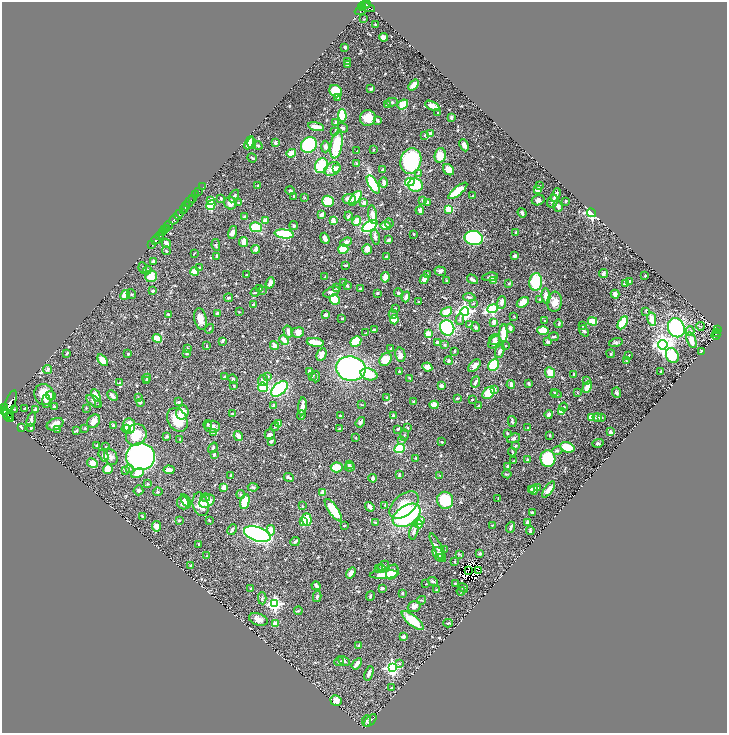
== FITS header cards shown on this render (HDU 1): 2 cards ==
NAXIS1  =                 1450
NAXIS2  =                 1461

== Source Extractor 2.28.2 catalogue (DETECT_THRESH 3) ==
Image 1450 x 1461 px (HDU 1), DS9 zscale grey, zoomed out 1/2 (1 PNG px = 2 x 2 image px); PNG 729 x 735 px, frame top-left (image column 2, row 1461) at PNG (2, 2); each listed source drawn as its Kron ellipse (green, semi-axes under 4 px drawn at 4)
Background 0.422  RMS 0.015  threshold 0.0447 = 3 sigma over >= 5 px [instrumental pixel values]
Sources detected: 682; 37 cannot appear on this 1/2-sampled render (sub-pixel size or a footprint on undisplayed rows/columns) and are neither listed nor drawn; of the other 645, the 500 brightest by FLUX_AUTO listed and drawn (145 fainter detections omitted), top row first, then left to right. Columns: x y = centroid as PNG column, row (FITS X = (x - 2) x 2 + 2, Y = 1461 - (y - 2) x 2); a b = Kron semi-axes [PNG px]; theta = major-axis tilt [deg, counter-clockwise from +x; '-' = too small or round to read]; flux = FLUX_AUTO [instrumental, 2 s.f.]
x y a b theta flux
366 4 2 1 - 86
367 5 3 2 - 130
367 7 8 3 -19 250
362 8 2 1 - 30
360 11 6 2 23 65
364 19 3 3 - 2.2
376 25 2 2 - 4
384 37 4 3 - 13
345 47 3 2 - 5.1
347 61 2 2 - 3.2
347 65 3 2 - 2.7
414 85 6 4 52 22
371 89 4 3 - 5.3
336 91 7 5 -40 82
338 98 4 3 - 5.6
392 102 6 3 -1 4.7
403 104 6 4 39 50
387 105 4 3 - 8.8
432 106 7 3 -27 27
438 112 2 2 - 1.9
342 115 6 4 -86 110
451 117 3 2 - 5.1
368 118 8 7 - 49
377 120 4 3 - 5.6
335 122 3 3 - 3.7
316 127 8 3 -13 28
343 128 5 3 - 5.7
335 131 3 3 - 2.3
430 134 4 3 - 17
425 135 3 3 - 3.7
249 143 7 3 64 27
252 143 5 3 - 29
275 143 3 2 - 10
309 145 8 7 - 390
337 145 13 6 79 110
464 145 6 4 -65 14
258 146 4 3 - 3.6
325 147 6 4 88 11
373 150 2 2 - 2.4
357 151 2 2 - 2.4
291 153 5 3 - 43
440 155 7 5 78 52
252 158 5 2 - 3.2
411 161 13 10 73 260
356 163 4 3 - 2.4
321 166 8 6 60 120
336 168 3 2 - 19
332 169 8 6 30 26
383 170 3 2 - 2.6
448 170 6 5 - 28
418 173 4 3 - 2.9
384 182 5 2 - 13
410 182 4 4 - 170
373 184 10 4 -59 170
258 185 2 2 - 3.1
415 185 7 6 - 100
539 186 2 2 - 2
203 187 2 1 - 7.4
538 190 4 3 - 36
199 191 2 1 - 11
290 191 5 3 - 3.4
458 191 12 4 39 76
196 195 3 1 - 12
473 195 3 2 - 3.5
556 195 7 3 66 17
234 196 7 3 58 6.3
294 196 3 2 - 2.6
193 198 2 1 - 25
221 198 3 2 - 3.1
304 198 4 3 - 1.9
355 198 8 3 53 68
349 199 6 5 - 19
538 200 6 5 - 9.9
190 201 6 1 50 80
210 201 4 3 - 20
328 201 6 5 - 64
423 201 4 3 - 7
553 201 7 5 60 11
566 201 2 2 - 5.1
239 202 3 3 - 2.6
427 202 4 3 - 7.3
230 203 6 6 - 24
364 203 3 3 - 11
211 205 5 3 - 140
186 206 4 2 - 280
558 206 6 4 -71 8.4
183 209 2 2 - 86
449 209 3 3 - 56
420 210 4 3 - 7.7
522 213 5 3 - 9.5
591 213 4 3 - 360
321 214 4 3 - 13
373 214 9 4 -80 20
179 215 5 2 - 430
348 216 4 2 - 4.7
245 217 3 2 - 6.4
174 219 6 2 47 180
265 220 3 3 - 24
333 220 2 2 - 44
357 221 5 4 - 32
389 223 5 3 - 4.3
168 225 4 1 - 150
294 226 4 4 - 5.1
370 226 8 5 31 250
385 226 5 3 - 36
256 227 6 5 - 110
166 228 2 2 - 44
165 230 2 2 - 41
516 232 3 2 - 7.4
162 233 2 1 - 31
232 233 6 4 74 13
284 234 10 4 -7 170
414 234 2 2 - 3.5
160 235 4 2 - 410
375 237 7 4 -77 11
325 238 6 3 -69 19
474 238 9 7 -9 310
156 240 5 2 - 470
389 240 3 2 - 9.7
243 242 5 3 - 27
346 242 6 4 21 14
166 243 5 3 - 14
151 244 4 1 - 16
216 245 6 3 -79 3.9
256 249 4 3 - 16
343 249 5 4 - 51
367 249 5 4 - 12
166 251 4 3 - 3.1
194 253 4 2 - 2
216 256 4 2 - 2.4
515 256 3 3 - 5.7
386 257 3 3 - 3.8
153 262 3 3 - 13
346 265 4 2 - 4.4
200 267 4 3 - 2.5
143 268 6 2 -83 2.6
147 270 4 4 - 5.1
195 271 4 4 - 49
440 271 5 4 - 6
603 274 4 3 - 12
247 275 3 2 - 2.2
427 275 4 3 - 5
151 276 6 5 - 40
645 276 2 2 - 2.9
325 277 3 2 - 2.6
385 277 5 4 - 25
490 277 8 3 7 5.7
424 279 5 3 - 17
472 279 6 3 -34 9.1
446 281 3 2 - 2.7
494 281 3 3 - 18
630 281 3 2 - 7.7
343 282 3 2 - 1.9
536 282 9 6 85 120
270 283 6 4 70 18
625 283 4 3 - 10
509 284 3 2 - 3.9
347 285 4 3 - 6.7
337 288 3 3 - 4.6
259 289 4 2 - 2.4
360 289 2 2 - 9.1
152 291 4 3 - 5
262 291 3 3 - 3.4
331 292 9 4 21 18
255 293 4 3 - 3.1
377 293 3 2 - 4.5
398 293 4 3 - 6.2
131 294 5 3 - 4.2
615 294 4 4 - 14
125 295 5 3 - 43
546 296 7 4 -81 31
406 297 5 3 - 16
469 297 6 3 -2 4.2
228 298 4 3 - 5
335 299 5 4 - 71
540 299 4 3 - 3.8
419 302 3 2 - 3.7
502 302 6 3 84 16
523 302 6 4 34 36
555 302 10 7 84 31
473 303 4 2 - 2.5
254 304 3 2 - 7.1
395 308 3 3 - 3.2
492 309 5 4 - 360
465 311 4 4 - 810
646 311 3 2 - 2
239 312 4 2 - 1.9
446 312 6 4 30 45
168 314 3 2 - 6.2
217 314 3 3 - 8.1
393 314 5 2 - 2.9
326 315 3 2 - 13
514 316 3 2 - 1.9
201 319 11 6 -78 26
342 319 3 2 - 2.8
460 319 5 3 - 4.3
652 319 7 4 -80 31
394 320 4 4 - 31
544 321 3 3 - 2.5
593 321 4 3 - 68
494 322 4 3 - 19
623 323 7 3 59 150
559 324 4 3 - 3.2
470 325 4 3 - 4.5
583 325 3 3 - 2.1
700 326 4 3 - 2.4
476 327 4 3 - 6.1
447 328 8 7 - 280
510 328 4 3 - 6.7
676 328 10 8 -67 320
209 329 5 2 - 2.9
374 330 3 3 - 3.2
543 330 6 4 -1 39
718 330 3 2 - 26
584 331 6 4 -51 5.3
690 331 4 4 - 6.7
288 332 6 3 -74 14
298 332 6 5 - 20
717 332 2 2 - 75
366 333 3 2 - 2.2
503 333 9 3 87 82
428 334 4 3 - 30
716 335 5 2 - 81
554 337 5 3 - 4.5
157 338 5 3 - 57
284 340 5 3 - 20
495 340 6 5 - 7.5
691 340 8 4 -70 29
223 341 3 2 - 7
356 341 6 5 - 91
315 342 9 3 -8 59
494 342 7 5 46 9.5
547 342 3 3 - 7.4
616 342 7 3 14 5.3
438 343 3 3 - 20
445 345 4 3 - 4.2
663 345 5 4 - 1500
207 346 3 2 - 3.6
274 346 4 4 - 15
505 346 3 3 - 2.2
391 348 2 2 - 2.3
187 349 3 3 - 6.4
454 351 3 3 - 2.2
500 351 7 3 70 10
701 351 3 2 - 2.1
67 353 2 2 - 5.2
187 353 4 3 - 4.7
128 354 2 2 - 7.5
322 354 6 4 62 16
611 354 4 3 - 3.3
400 355 7 5 -77 21
628 355 3 2 - 3.4
672 356 8 6 -62 75
385 359 7 5 52 59
103 360 7 3 -51 39
448 361 4 3 - 4.2
626 361 3 3 - 2.7
494 365 6 5 - 160
474 366 7 4 46 15
427 367 5 3 - 25
47 369 4 3 - 6.1
351 369 15 12 -8 590
309 371 3 2 - 6.2
399 371 3 3 - 2.9
661 371 2 2 - 2.4
550 373 5 5 - 37
369 374 8 6 -17 64
574 374 3 2 - 6.6
268 376 3 3 - 4.2
312 376 4 3 - 2.3
224 377 3 2 - 4
316 377 6 2 86 4.8
147 378 4 3 - 6
410 378 2 2 - 2.2
233 379 5 4 - 3.8
587 380 3 3 - 3.2
147 381 3 3 - 3.7
263 381 5 5 - 18
475 382 6 3 66 9.2
120 383 3 3 - 5.3
529 383 4 3 - 2.5
511 384 4 2 - 7
234 386 3 3 - 3.2
441 386 3 3 - 10
263 387 5 4 - 51
587 387 6 4 62 28
279 389 10 5 42 310
495 389 4 3 - 4.5
554 392 3 2 - 2.1
577 392 4 3 - 2.7
489 393 7 5 45 110
616 393 5 4 - 5.9
44 394 11 9 -72 52
556 394 5 3 - 4
96 395 7 4 -65 38
51 396 5 4 - 15
112 396 6 3 -44 8.9
386 397 3 2 - 2.8
138 398 4 2 - 2
457 398 3 2 - 4.5
472 400 2 2 - 4.3
46 401 7 3 87 7.9
94 401 8 4 -37 12
414 401 2 2 - 5
140 402 3 3 - 5.6
178 402 4 2 - 4.4
10 403 13 5 68 1100
99 404 3 2 - 3
361 405 3 3 - 2.1
434 405 4 3 - 35
479 405 4 2 - 2.3
274 406 3 3 - 9
302 406 9 3 85 18
4 407 3 1 - 140
54 407 3 3 - 4.6
564 407 4 3 - 2.9
25 408 3 2 - 6.3
86 408 2 2 - 2.3
14 409 2 2 - 2.3
36 409 4 3 - 13
5 410 3 2 - 330
561 411 4 3 - 30
182 412 7 6 - 47
7 414 8 4 -44 670
232 414 3 2 - 3.1
549 414 4 3 - 14
11 415 2 1 - 30
301 415 5 3 - 3.9
340 415 3 2 - 4.2
393 415 2 2 - 8.9
9 417 5 2 - 190
592 417 4 3 - 50
597 417 5 3 - 6.7
602 417 3 3 - 3
31 419 7 3 73 13
177 420 13 9 -60 67
94 421 7 5 51 23
512 421 5 2 - 6.7
360 422 5 3 - 7
279 423 4 3 - 16
55 424 9 5 23 24
208 424 4 3 - 3.3
113 425 2 2 - 5.9
129 426 8 6 -83 86
275 426 4 4 - 5
21 427 3 2 - 3.1
212 427 7 6 - 14
528 427 2 2 - 2.3
31 428 3 2 - 4.1
85 428 3 3 - 3.8
339 428 3 3 - 2.1
408 428 4 3 - 2.2
57 429 3 2 - 5.6
126 429 4 3 - 24
398 429 4 3 - 3.3
76 430 3 2 - 3.8
610 432 4 4 - 5.7
214 433 3 2 - 28
507 433 4 3 - 3.9
270 434 5 5 - 10
136 435 11 10 - 61
404 435 6 2 79 2.1
550 435 3 2 - 2.3
167 436 3 3 - 5.2
238 436 5 3 - 14
356 438 3 2 - 2
514 438 7 4 20 7.1
180 439 4 3 - 3.1
402 440 4 3 - 2.7
271 441 4 3 - 6.8
442 442 4 3 - 2.9
598 443 6 3 16 3.6
97 446 3 2 - 3.7
515 446 4 3 - 3.3
106 447 2 2 - 2.4
567 447 7 5 -19 66
213 448 6 4 57 5.2
399 449 5 4 - 120
557 451 5 4 - 5.4
512 452 4 2 - 2.1
214 454 4 2 - 5.5
104 455 6 4 -58 11
111 457 9 6 -63 10
141 457 14 13 - 1200
416 458 3 2 - 4.1
527 459 3 3 - 3.4
548 459 8 7 - 130
513 461 3 2 - 2.1
92 463 5 4 - 26
349 464 4 3 - 6.4
508 466 3 3 - 6.3
337 467 6 5 - 50
350 467 5 4 - 9.8
108 469 5 5 - 38
130 469 4 3 - 3.9
125 470 4 3 - 3.5
169 470 5 3 - 15
138 473 7 4 25 24
507 474 4 2 - 2.6
231 475 3 3 - 3.1
399 475 3 2 - 3.9
440 475 4 2 - 2.2
289 477 5 2 - 7.4
373 478 4 3 - 8
147 484 3 3 - 2.7
224 487 3 3 - 19
253 487 5 4 - 5.1
537 488 3 3 - 3.2
531 489 3 2 - 5
138 490 5 5 - 7.5
534 490 5 4 - 20
549 490 9 3 55 18
158 492 4 3 - 3.9
323 492 3 3 - 15
241 495 4 3 - 4.4
205 497 4 3 - 4.7
498 498 3 1 - 2
445 500 8 8 - 110
186 501 7 4 -59 14
207 501 8 6 31 36
245 502 7 4 74 77
183 503 6 6 - 15
201 504 12 8 -77 40
385 505 3 3 - 2
404 505 17 10 42 51
302 506 3 2 - 2.4
370 507 5 3 - 14
333 510 13 4 -55 91
532 513 3 3 - 14
406 515 15 9 34 390
142 516 4 2 - 2.6
179 520 3 2 - 3
209 520 2 2 - 3.2
307 520 6 5 - 49
420 521 4 3 - 20
303 522 4 3 - 21
375 522 3 2 - 2.7
528 522 3 2 - 11
418 524 4 3 - 55
492 525 4 3 - 2.6
156 526 5 4 - 22
344 526 2 2 - 2
511 527 5 2 - 8.7
232 530 5 2 - 4.6
271 530 5 4 - 23
530 530 4 2 - 4.9
414 532 8 4 75 12
257 534 14 7 -19 980
295 541 5 3 - 6.3
199 544 4 2 - 2.4
438 547 15 4 -63 12
445 550 4 2 - 2.1
480 553 3 2 - 6.6
439 554 8 5 -59 16
459 554 4 2 - 2.3
207 556 4 3 - 2.2
440 557 4 3 - 6.5
455 562 4 3 - 2.1
191 566 3 2 - 6.6
384 566 6 3 47 4.4
378 568 4 3 - 4.2
380 569 5 4 - 7.6
469 570 2 1 - 2.4
479 571 2 1 - 3.4
392 572 8 5 61 36
351 573 6 4 53 15
384 574 14 4 3 32
433 582 5 3 - 5
455 583 3 2 - 2.6
426 584 2 2 - 2.2
316 586 4 2 - 11
382 588 3 2 - 6.9
463 588 5 4 - 5.8
250 589 3 2 - 2.6
437 590 2 2 - 2.5
461 591 4 4 - 4
403 593 3 3 - 4
317 596 5 3 - 5.7
370 596 5 2 - 3.7
262 598 6 3 -88 4.5
422 600 4 3 - 3.3
275 604 4 4 - 540
414 606 6 5 - 14
298 611 4 3 - 2.4
258 619 10 5 -18 20
413 621 13 5 -39 72
448 623 5 3 - 2.7
275 624 3 3 - 28
404 637 3 3 - 15
358 645 3 3 - 3
344 661 6 4 -27 5.8
339 662 5 4 - 4
399 663 4 3 - 3.7
357 664 6 3 53 16
392 668 4 4 - 680
369 673 7 3 70 13
392 688 3 2 - 4
336 700 5 5 - 19
366 721 5 3 - 4.6
370 721 8 2 48 5.3
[145 fainter detections neither listed nor drawn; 37 sub-pixel or undisplayed-footprint detections neither listed nor drawn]